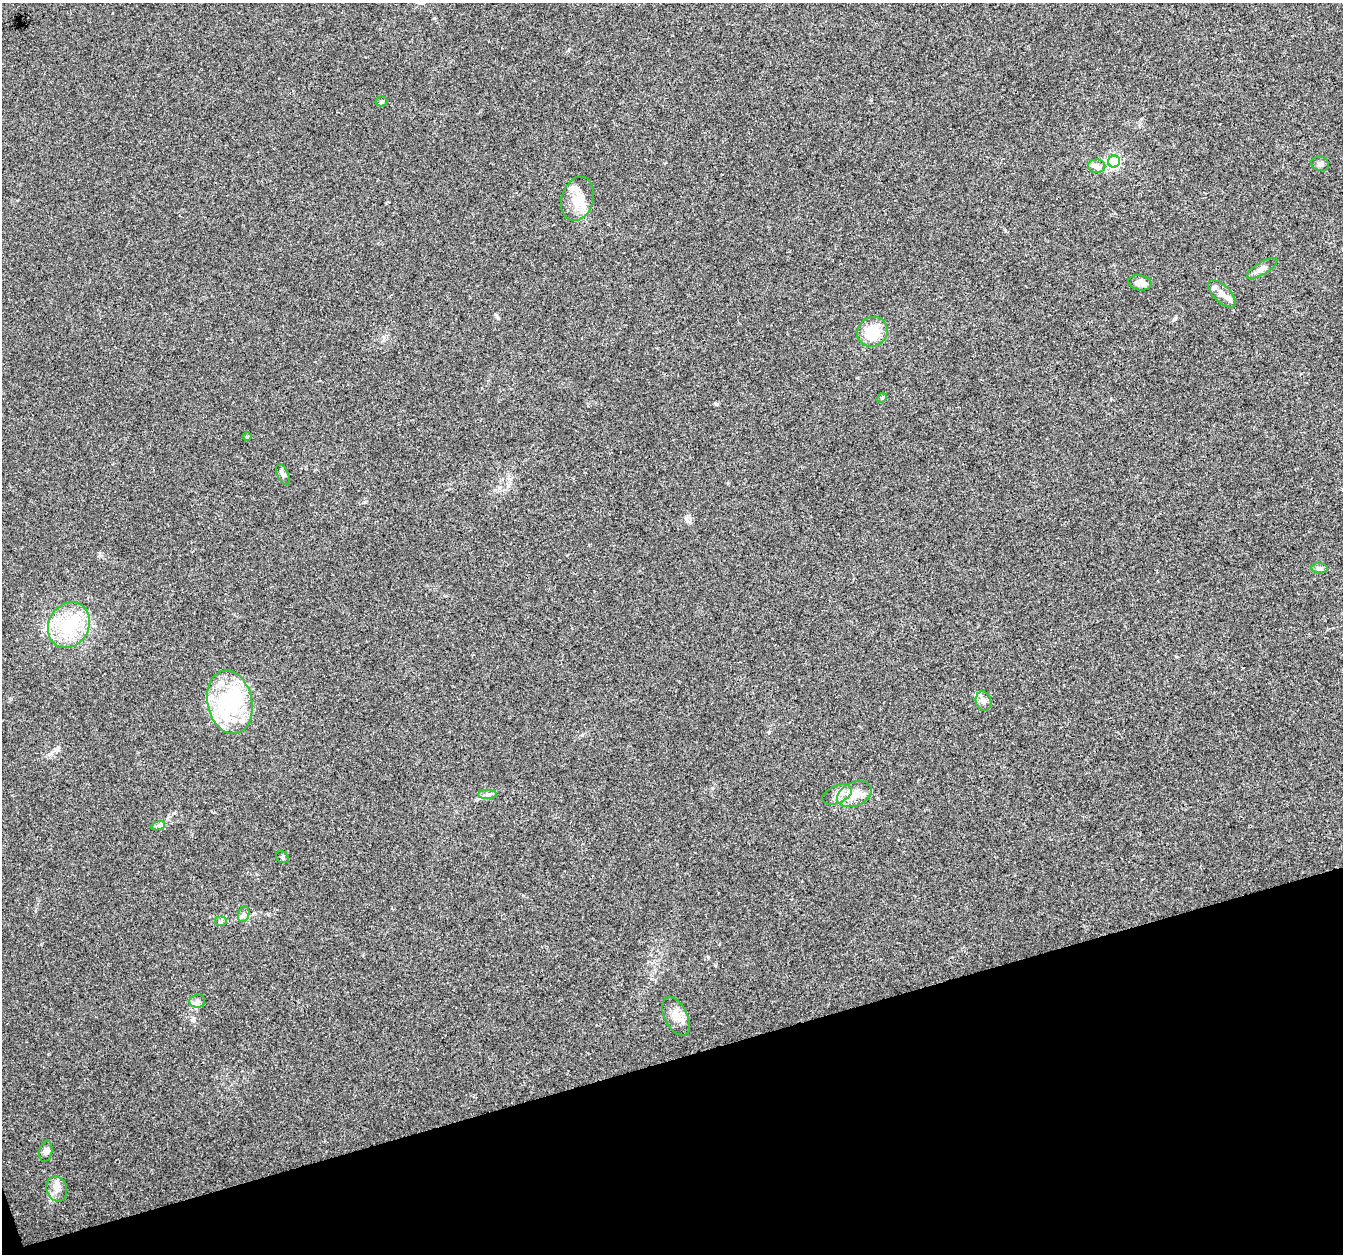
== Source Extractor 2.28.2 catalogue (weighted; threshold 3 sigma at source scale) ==
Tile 14 of 4 x 4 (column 2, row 4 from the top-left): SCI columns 1341-2681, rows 63-1314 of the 5363 x 5188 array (HDU 1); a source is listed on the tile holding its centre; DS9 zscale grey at full resolution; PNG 1345 x 1256 px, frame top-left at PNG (2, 3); each listed source drawn as its Kron ellipse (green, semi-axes under 4 px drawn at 4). Shown black and unused: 16% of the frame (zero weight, under 3 of 4 exposures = <1% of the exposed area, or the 3 px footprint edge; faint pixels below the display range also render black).
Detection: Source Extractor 2.28.2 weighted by HDU 2 'WHT'; one run over the whole footprint, this tile lists its part. Background 0.0182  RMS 0.0028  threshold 0.0128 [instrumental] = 3 sigma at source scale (4.5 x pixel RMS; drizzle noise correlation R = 1.50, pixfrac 1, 0.0396/0.0396 arcsec/px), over >= 5 px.
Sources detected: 35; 1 inside a brighter object's white glare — neither listed nor drawn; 7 inside a brighter listed object's ellipse — not listed separately; the other 27 listed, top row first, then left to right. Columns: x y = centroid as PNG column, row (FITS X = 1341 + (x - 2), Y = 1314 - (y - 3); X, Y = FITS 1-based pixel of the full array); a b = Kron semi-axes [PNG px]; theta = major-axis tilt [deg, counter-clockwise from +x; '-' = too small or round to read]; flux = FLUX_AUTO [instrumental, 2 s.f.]
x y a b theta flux
381 101 6 5 - 0.47
1114 162 6 6 - 39
1320 164 9 7 -14 0.87
1097 166 8 6 -1 1.1
578 199 23 16 73 5.3
1262 268 17 6 31 1.5
1140 283 12 7 -9 2.2
1222 294 17 8 -45 2.5
872 332 15 14 - 8.4
882 398 5 4 - 0.33
247 437 5 3 - 0.26
283 474 11 5 -65 1.1
1319 568 8 5 -6 0.68
69 625 24 20 60 14
984 701 9 7 -73 1.3
230 702 32 22 -78 16
854 794 18 11 23 4.5
488 795 9 4 0 0.8
837 795 15 8 23 2.5
158 826 7 4 17 0.63
282 857 7 5 -35 0.55
244 914 8 5 72 0.68
220 922 6 5 - 0.49
197 1001 8 6 6 0.97
676 1016 21 11 -63 3.1
46 1151 10 6 79 1
57 1189 13 10 -72 2.2
Unlisted compact peaks at least as high as the median listed source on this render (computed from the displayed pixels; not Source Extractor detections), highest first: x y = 686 518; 716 404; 769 732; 708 957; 193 1020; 498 318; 1174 319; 434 18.